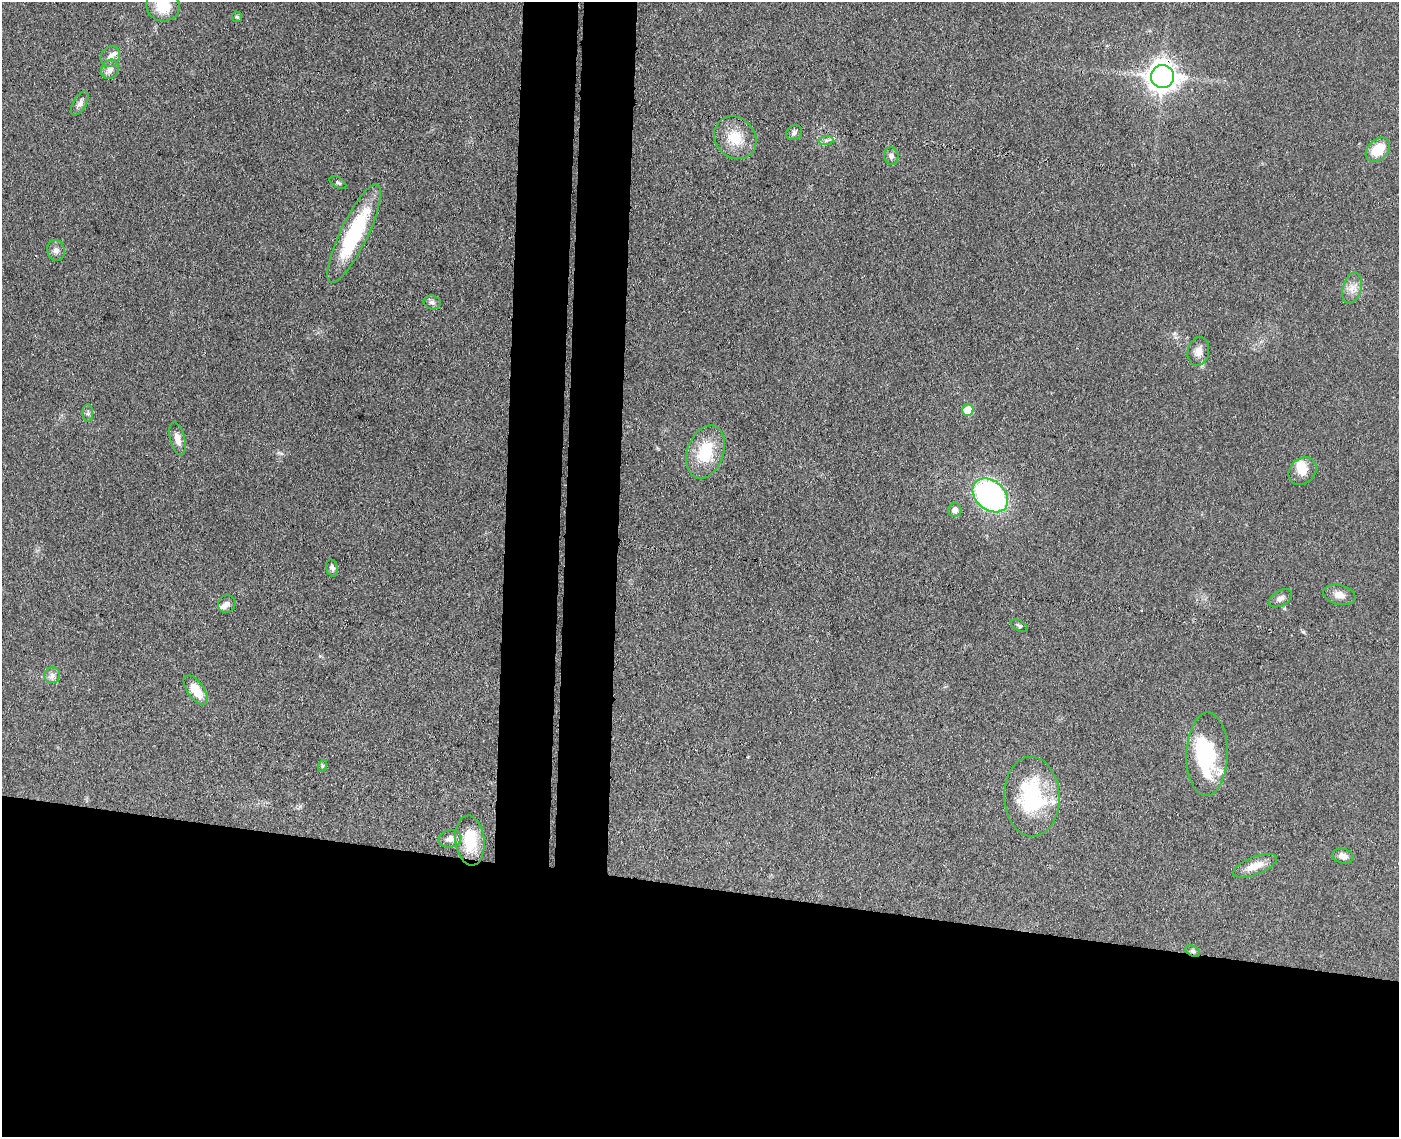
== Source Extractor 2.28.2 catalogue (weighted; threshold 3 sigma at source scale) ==
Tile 11 of 3 x 4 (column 2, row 4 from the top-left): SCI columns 1672-3068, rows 7-1141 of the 4629 x 4554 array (HDU 1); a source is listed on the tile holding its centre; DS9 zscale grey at full resolution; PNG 1401 x 1139 px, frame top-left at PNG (2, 2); each listed source drawn as its Kron ellipse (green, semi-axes under 4 px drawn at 4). Shown black and unused: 28% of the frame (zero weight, under 3 of 4 exposures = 5% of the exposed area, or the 3 px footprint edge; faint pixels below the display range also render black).
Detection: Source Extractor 2.28.2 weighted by HDU 2 'WHT'; one run over the whole footprint, this tile lists its part. Background 0.0894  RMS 0.0064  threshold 0.029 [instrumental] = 3 sigma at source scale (4.5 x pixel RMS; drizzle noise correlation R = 1.50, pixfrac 1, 0.05/0.05 arcsec/px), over >= 5 px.
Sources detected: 44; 2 inside a brighter object's white glare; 1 cosmic-ray / hot-pixel residue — neither listed nor drawn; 2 inside a brighter listed object's ellipse — not listed separately; the other 39 listed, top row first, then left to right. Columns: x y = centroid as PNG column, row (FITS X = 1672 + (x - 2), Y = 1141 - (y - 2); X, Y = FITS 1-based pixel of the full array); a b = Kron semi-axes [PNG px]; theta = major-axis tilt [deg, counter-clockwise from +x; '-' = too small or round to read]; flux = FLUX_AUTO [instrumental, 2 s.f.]
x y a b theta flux
163 6 17 15 -18 18
237 17 5 5 - 0.95
110 57 10 9 - 4.2
110 69 10 8 61 3.9
1162 77 11 11 - 610
80 103 13 6 59 2.8
794 133 8 7 - 1.9
735 138 23 19 -47 17
826 140 7 4 2 1.5
1378 150 14 10 44 14
891 156 8 7 - 2.5
338 183 9 5 -32 1.4
354 234 54 14 64 59
56 250 10 8 -79 3
1352 288 16 9 73 5.7
432 302 8 7 - 2.3
1198 351 14 10 79 5.3
968 410 6 5 - 15
88 413 8 5 88 1.7
177 439 17 7 -76 5.5
706 452 27 18 70 27
1302 471 15 12 42 7.9
990 495 20 14 -41 140
955 510 7 6 - 3.7
332 568 9 6 -73 1.8
1339 595 16 10 -13 5.1
1280 598 12 7 30 3
227 604 9 8 - 2.8
1019 626 9 5 -29 1.2
52 675 8 8 - 2.7
196 690 17 8 -55 12
1207 754 42 20 88 53
322 766 6 4 71 0.81
1032 796 40 27 -88 60
450 839 11 8 16 4.2
470 840 25 14 -83 22
1343 856 10 7 -13 3.7
1255 866 23 9 21 8.6
1193 951 8 5 -27 1.5
Overlapping masked pixels (flux is a lower limit): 2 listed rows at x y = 1162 77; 1193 951
Isophote crosses this tile's border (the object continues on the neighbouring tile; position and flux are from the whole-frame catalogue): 1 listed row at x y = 163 6